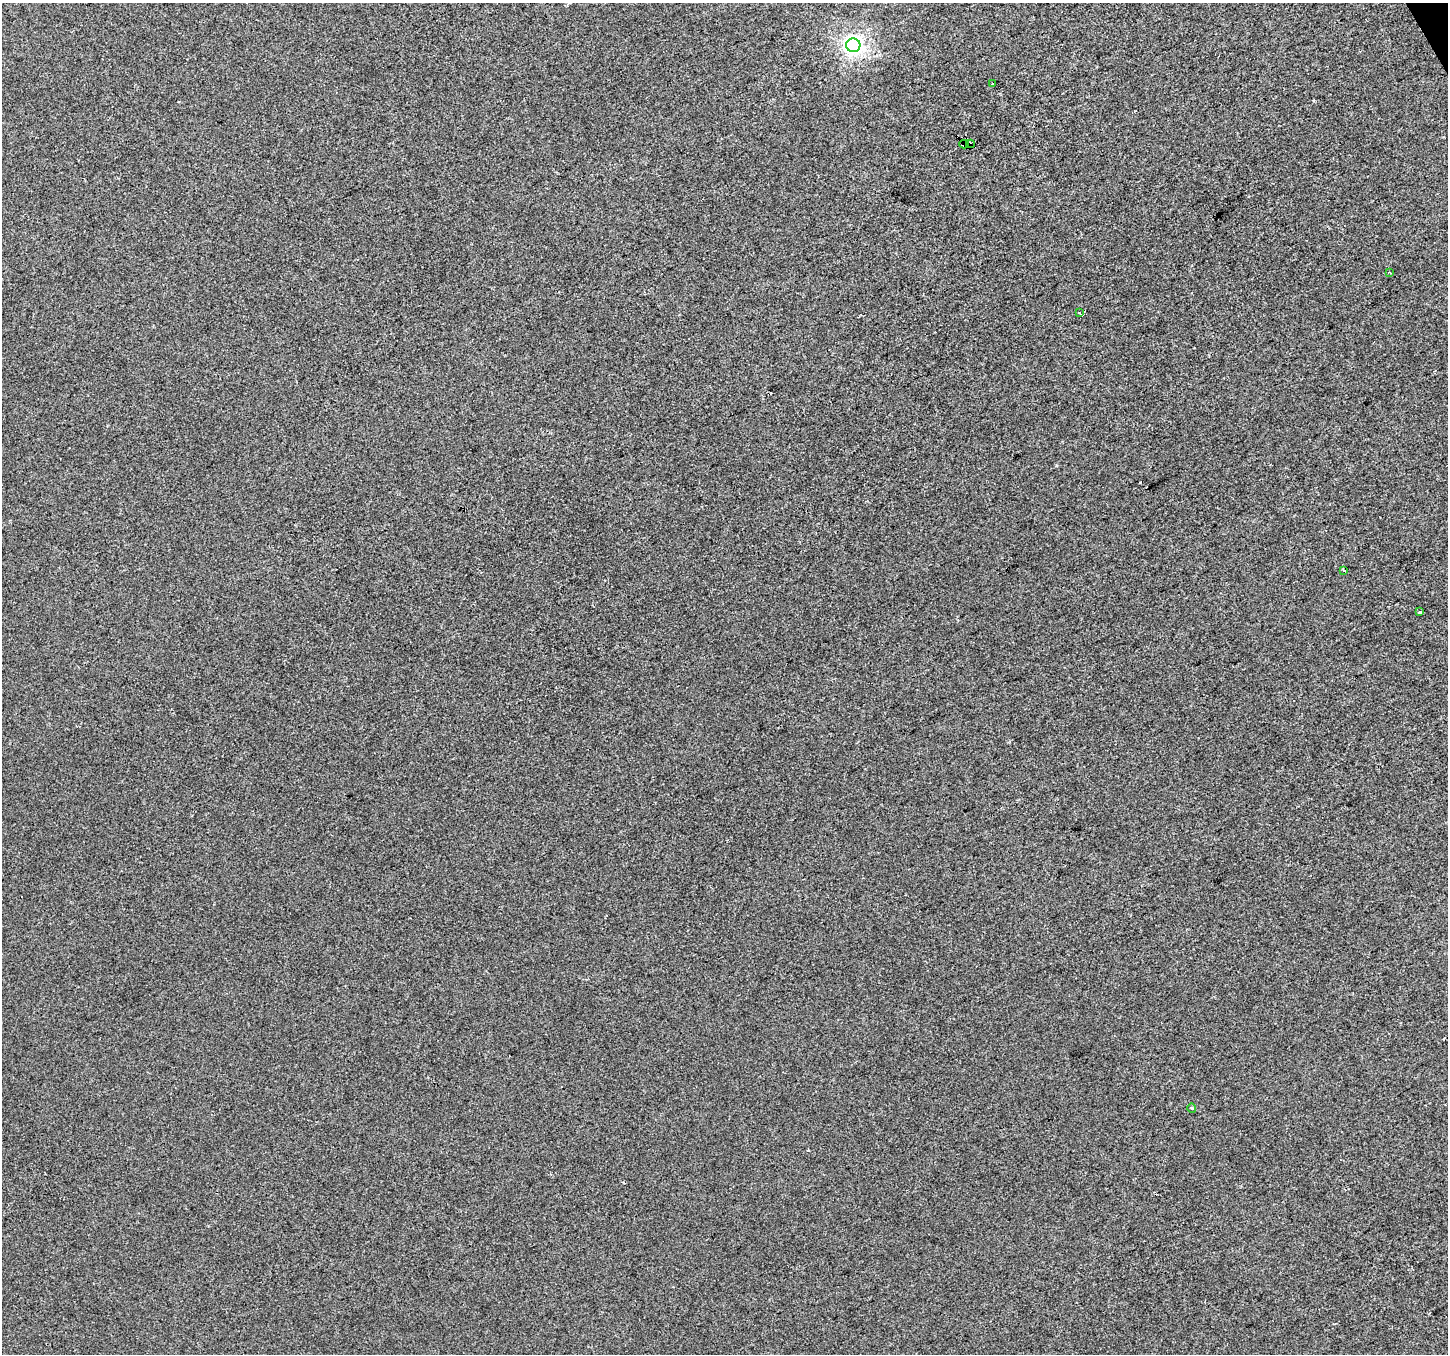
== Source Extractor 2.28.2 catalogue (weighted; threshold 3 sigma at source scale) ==
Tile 10 of 4 x 4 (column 2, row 3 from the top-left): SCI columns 1449-2894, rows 1515-2866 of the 5787 x 5673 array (HDU 1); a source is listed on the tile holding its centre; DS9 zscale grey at full resolution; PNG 1450 x 1356 px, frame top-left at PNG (2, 3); each listed source drawn as its Kron ellipse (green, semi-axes under 4 px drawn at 4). Shown black and unused: <1% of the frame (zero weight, under 2 of 3 exposures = <1% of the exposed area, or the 3 px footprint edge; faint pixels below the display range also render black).
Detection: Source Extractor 2.28.2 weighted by HDU 2 'WHT'; one run over the whole footprint, this tile lists its part. Background -4.23e-04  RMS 0.0056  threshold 0.0253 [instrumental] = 3 sigma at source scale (4.5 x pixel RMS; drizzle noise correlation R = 1.50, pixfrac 1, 0.0396/0.0396 arcsec/px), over >= 5 px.
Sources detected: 10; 1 cosmic-ray / hot-pixel residue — neither listed nor drawn; the other 9 listed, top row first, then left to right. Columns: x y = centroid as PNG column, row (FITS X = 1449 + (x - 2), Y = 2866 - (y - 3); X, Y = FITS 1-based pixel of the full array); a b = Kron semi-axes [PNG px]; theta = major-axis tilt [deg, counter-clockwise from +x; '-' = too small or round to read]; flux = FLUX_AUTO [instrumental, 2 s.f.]
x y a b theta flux
853 45 7 7 - 240
992 84 3 3 - 1
964 144 4 4 - 5.2
970 144 4 3 - 2.2
1390 273 3 2 - 0.45
1079 312 3 3 - 520
1344 570 3 2 - 0.71
1420 612 3 3 - 1.5
1192 1108 5 4 - 0.61
Overlapping masked pixels (flux is a lower limit): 2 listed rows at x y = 964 144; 970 144